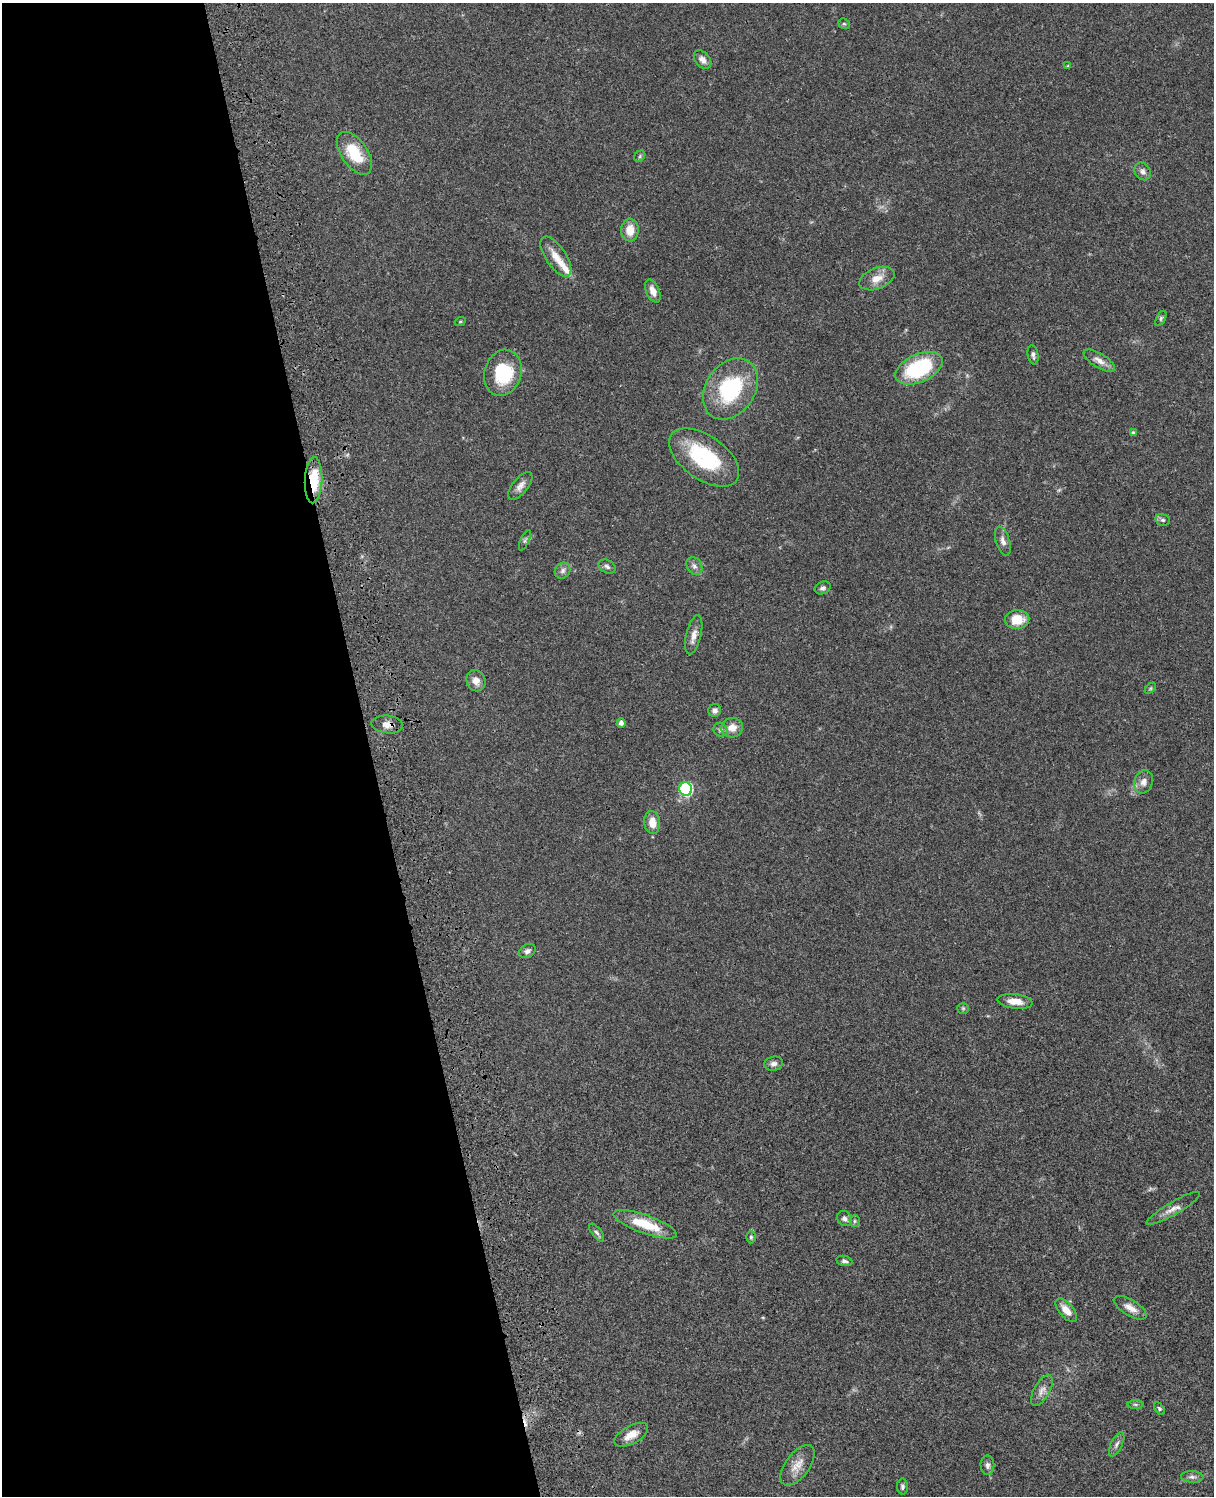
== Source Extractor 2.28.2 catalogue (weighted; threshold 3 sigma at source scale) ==
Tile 5 of 4 x 3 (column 1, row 2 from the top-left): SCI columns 122-1333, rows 1773-3266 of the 5085 x 4926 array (HDU 1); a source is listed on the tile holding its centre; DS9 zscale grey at full resolution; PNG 1216 x 1498 px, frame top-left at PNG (2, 3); each listed source drawn as its Kron ellipse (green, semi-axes under 4 px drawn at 4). Shown black and unused: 30% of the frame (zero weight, under 3 of 4 exposures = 6% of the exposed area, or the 3 px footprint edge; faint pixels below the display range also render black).
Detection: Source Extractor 2.28.2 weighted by HDU 2 'WHT'; one run over the whole footprint, this tile lists its part. Background 0.0752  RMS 0.0058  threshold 0.0259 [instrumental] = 3 sigma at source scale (4.5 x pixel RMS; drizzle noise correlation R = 1.50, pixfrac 1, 0.05/0.05 arcsec/px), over >= 5 px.
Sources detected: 66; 1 cosmic-ray / hot-pixel residue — neither listed nor drawn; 3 inside a brighter listed object's ellipse — not listed separately; the other 62 listed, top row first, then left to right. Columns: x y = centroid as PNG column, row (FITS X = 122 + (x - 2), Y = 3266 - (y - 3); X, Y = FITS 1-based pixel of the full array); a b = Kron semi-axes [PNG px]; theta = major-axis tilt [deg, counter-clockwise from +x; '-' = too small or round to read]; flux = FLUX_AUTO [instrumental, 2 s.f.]
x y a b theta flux
844 24 6 5 - 0.89
703 60 10 7 -49 3.1
1068 66 4 4 - 0.59
354 153 24 13 -55 19
640 156 6 5 - 0.93
1143 171 9 7 -54 2.3
630 230 11 9 88 7.7
556 257 23 10 -56 7.3
877 279 18 10 21 6.7
653 291 12 6 -67 4.4
1161 318 8 4 64 1
460 322 5 3 - 0.5
1033 355 9 5 -80 1.8
1099 361 17 7 -31 4.2
919 368 25 14 25 48
503 373 23 18 73 27
730 389 33 24 55 46
1133 433 4 3 - 1.1
704 457 40 22 -35 41
314 480 23 8 88 21
520 486 16 7 51 3.5
1163 520 7 5 -14 1.3
525 540 11 4 66 1.3
1003 541 15 7 -73 2.9
694 566 9 7 -57 2.1
607 567 9 6 -28 1.7
563 571 8 7 - 2
823 588 8 6 23 1.6
1017 619 12 9 2 11
694 635 20 7 77 4.2
476 681 11 9 -68 4.4
1150 688 6 4 45 0.72
715 710 6 6 - 2.1
621 723 4 4 - 2.3
387 724 16 9 -6 4.1
732 728 11 10 - 5.9
721 730 7 6 - 1.8
1144 782 12 9 72 3.7
686 789 6 6 - 77
652 822 11 8 -86 6.3
527 951 9 6 30 2.1
1015 1001 18 7 -6 6.7
963 1008 6 5 - 0.83
774 1064 9 7 14 2.2
1173 1208 31 6 30 4.9
844 1219 8 7 - 2
855 1221 5 5 - 0.87
645 1224 33 9 -20 17
597 1233 10 5 -52 1.5
751 1237 6 4 90 0.99
844 1261 8 5 -12 1.3
1130 1308 18 8 -31 4.7
1066 1310 14 7 -50 5.6
1042 1390 17 8 61 3.8
1135 1404 8 4 -1 0.89
1159 1409 7 4 -53 0.83
631 1435 19 9 29 6
1117 1444 13 5 63 2.1
797 1465 23 12 53 7.2
987 1465 9 7 -89 2
1192 1477 11 6 -2 2
902 1487 8 5 89 1.4
Overlapping masked pixels (flux is a lower limit): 2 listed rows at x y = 314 480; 387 724